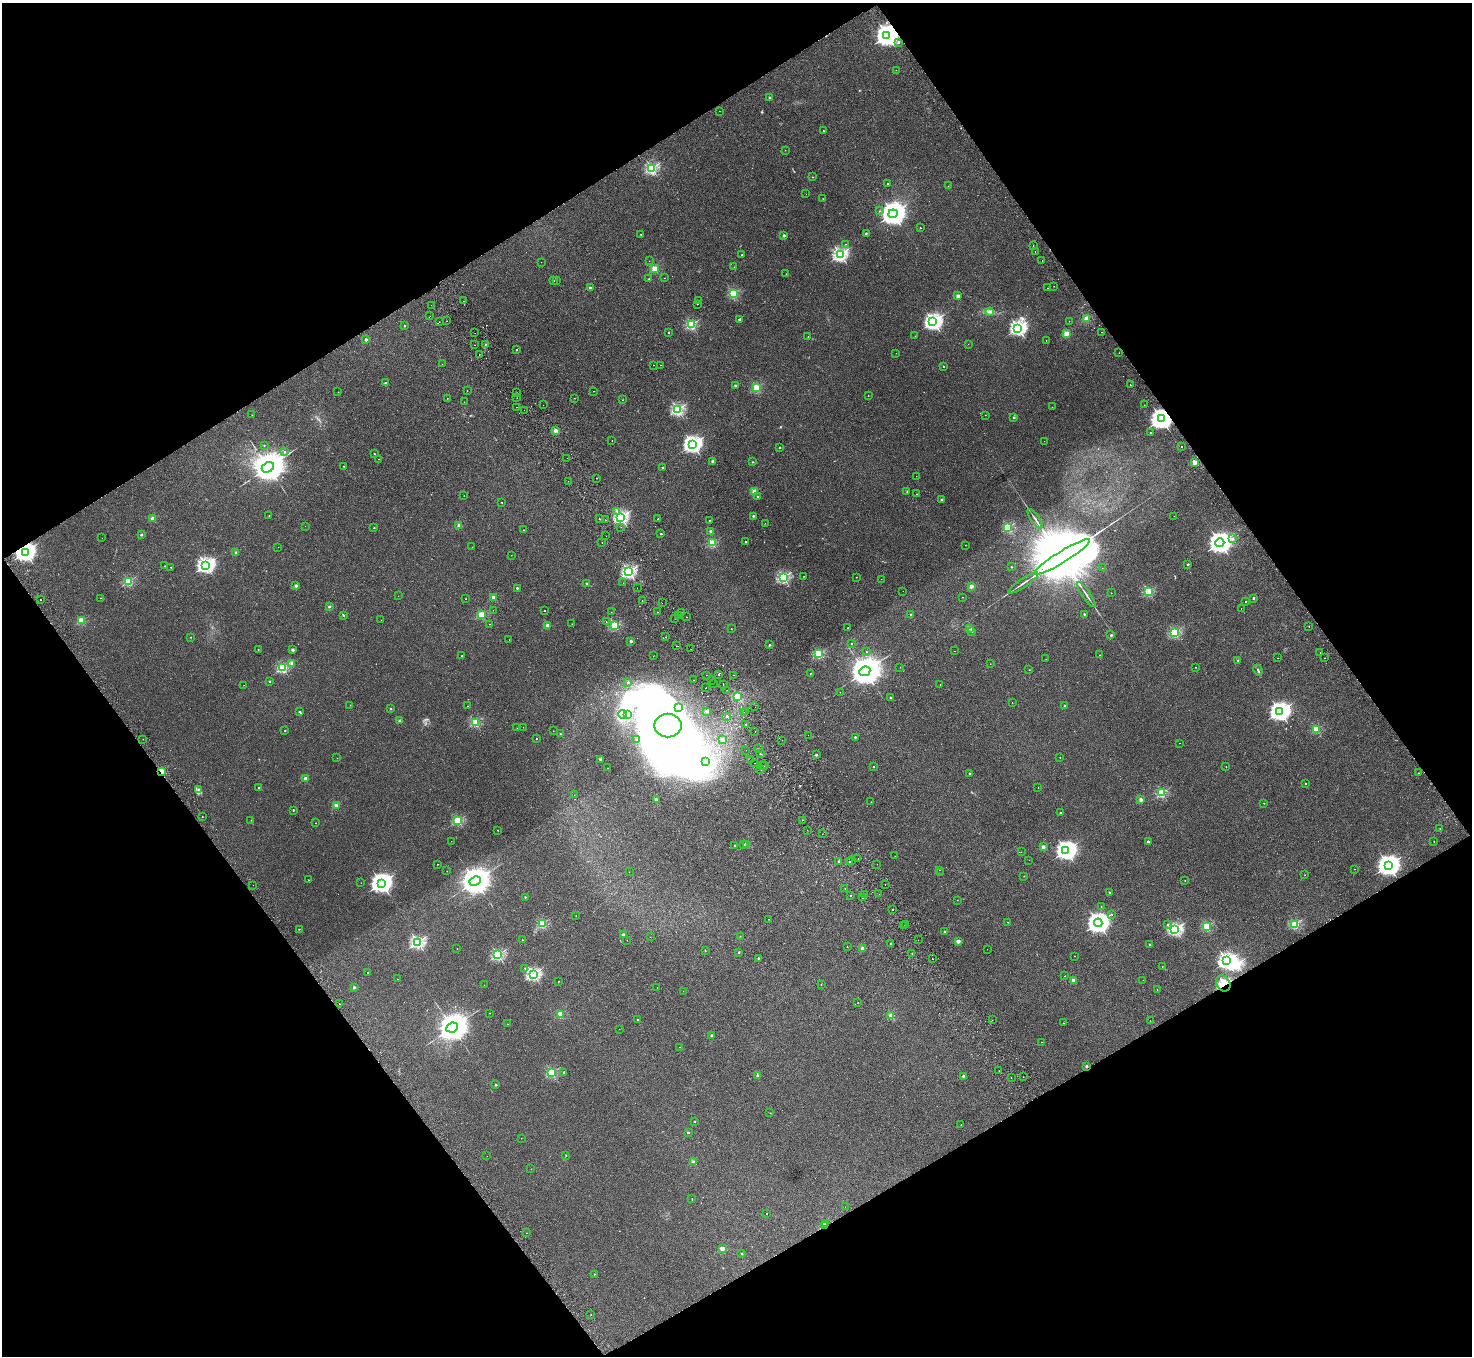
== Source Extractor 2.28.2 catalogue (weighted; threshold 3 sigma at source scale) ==
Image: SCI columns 53-5930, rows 334-5747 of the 5980 x 5944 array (HDU 1 of 3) = the unmasked area's bounding box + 8 px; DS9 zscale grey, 4 x 4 block average (1 PNG px = mean of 4 x 4 image px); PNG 1474 x 1358 px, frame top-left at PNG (2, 3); each listed source drawn as its Kron ellipse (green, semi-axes under 4 px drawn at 4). Shown black and unused: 48% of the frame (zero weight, under 2 of 3 exposures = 3% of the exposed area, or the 3 px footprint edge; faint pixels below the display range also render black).
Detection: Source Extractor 2.28.2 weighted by HDU 2 'WHT'. Background 0.0219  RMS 0.0068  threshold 0.0305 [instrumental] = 3 sigma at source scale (4.5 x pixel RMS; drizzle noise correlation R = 1.50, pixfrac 1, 0.05/0.05 arcsec/px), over >= 5 px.
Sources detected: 516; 6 too faint to see at this stretch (4 x 4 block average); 12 inside a brighter object's white glare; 13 cosmic-ray / hot-pixel residue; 1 long thin detection or spike segment (spike, bleed or trail) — neither listed nor drawn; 4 coinciding with a brighter row at this scale — not listed separately; the other 480 listed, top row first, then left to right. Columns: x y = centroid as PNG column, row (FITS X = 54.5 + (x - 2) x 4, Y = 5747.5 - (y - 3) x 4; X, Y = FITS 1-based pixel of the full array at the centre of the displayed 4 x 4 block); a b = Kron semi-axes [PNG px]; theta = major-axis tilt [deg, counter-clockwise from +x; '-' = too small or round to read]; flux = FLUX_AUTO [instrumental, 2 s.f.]
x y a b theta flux
887 35 4 3 - 3800
898 42 2 2 - 11
896 70 2 2 - 1
770 98 2 2 - 37
719 111 2 2 - 1
823 131 2 2 - 3.5
785 150 2 2 - 1.1
651 168 2 2 - 570
812 177 2 2 - 1.5
888 184 2 2 - 2.9
948 186 2 2 - 0.77
806 194 2 2 - 0.54
823 199 2 2 - 0.85
879 211 2 2 - 3.6
893 214 5 4 - 4900
920 228 2 2 - 4.2
866 233 2 2 - 4.5
641 234 2 2 - 2.5
784 235 2 2 - 35
846 244 2 2 - 1.4
1033 245 2 2 - 0.86
1035 251 2 2 - 1.3
840 254 2 2 - 930
742 255 2 2 - 3.2
1042 260 2 2 - 0.81
649 261 2 2 - 1.4
541 262 2 2 - 1.3
734 267 2 2 - 3.4
655 269 2 2 - 190
786 274 2 2 - 0.84
664 278 2 2 - 1.1
649 279 2 2 - 1.1
554 281 2 2 - 1.1
557 281 2 2 - 0.57
1054 286 2 2 - 0.74
590 288 2 2 - 29
1048 288 2 2 - 0.66
733 293 2 2 - 310
958 296 2 2 - 62
699 300 2 2 - 0.6
463 301 2 2 - 1.7
697 304 2 2 - 2.4
431 305 2 2 - 1.5
990 312 4 3 - 7.8
430 316 2 2 - 250
1086 319 2 2 - 160
740 320 4 3 - 6
447 321 2 2 - 3
1069 321 2 2 - 2.6
439 322 2 2 - 2.5
933 322 3 3 - 1600
691 325 2 2 - 390
404 326 2 2 - 13
1018 328 3 2 - 1200
669 332 2 2 - 6.3
1102 332 2 2 - 1.6
475 333 2 2 - 1.3
1066 334 2 2 - 130
808 336 2 2 - 1.9
915 336 2 2 - 1.2
366 340 2 2 - 23
1046 340 2 2 - 0.8
968 344 2 2 - 0.86
475 345 2 2 - 2.3
485 345 3 2 - 2.8
516 350 2 2 - 5.6
896 353 2 2 - 0.68
1119 353 2 2 - 1.2
479 355 2 2 - 7.4
442 364 2 2 - 1.2
653 365 2 2 - 1
660 365 2 2 - 1.9
943 366 2 2 - 7.1
385 383 2 2 - 11
1130 385 2 2 - 4
735 386 2 2 - 14
757 387 2 2 - 240
467 390 2 2 - 0.91
594 391 2 2 - 1.3
338 392 2 2 - 0.9
517 393 2 2 - 1.6
868 395 2 2 - 2.5
447 398 2 2 - 1.5
517 398 2 2 - 1.7
574 398 2 2 - 0.81
623 400 2 2 - 0.95
464 402 2 2 - 0.8
543 405 2 2 - 2.8
1144 405 2 2 - 1.3
516 407 2 2 - 1.1
1052 407 2 2 - 0.84
677 409 2 2 - 660
524 410 2 2 - 8.1
252 415 2 2 - 2.9
985 415 2 2 - 0.66
1014 417 2 2 - 18
1161 419 4 3 - 3600
556 430 2 2 - 76
1151 433 2 2 - 9.5
612 441 2 2 - 1.3
1044 441 2 2 - 0.52
693 444 3 3 - 1800
264 445 2 2 - 5.4
1181 447 2 2 - 2
780 448 2 2 - 8.9
284 452 2 2 - 8.4
374 454 2 2 - 1.9
567 458 2 2 - 2.3
379 459 2 2 - 0.92
712 461 2 2 - 29
752 462 2 2 - 1.6
1195 462 2 2 - 100
343 466 2 2 - 1.1
268 467 6 4 29 13000
662 468 2 2 - 2.9
916 476 2 2 - 0.77
596 478 2 2 - 6.3
568 481 2 2 - 2.5
754 491 2 2 - 97
907 491 2 2 - 1.5
917 494 2 2 - 3.2
464 496 2 2 - 1.5
758 497 2 2 - 12
941 499 2 2 - 11
502 502 2 2 - 1.2
617 511 2 2 - 2
269 516 2 2 - 1.6
753 516 2 2 - 14
1174 516 2 2 - 2
621 517 2 2 - 900
153 518 2 2 - 74
600 519 2 2 - 3
658 519 2 2 - 1.9
1035 519 12 2 -55 8.8
605 520 2 2 - 0.97
709 520 2 2 - 3.6
765 523 2 2 - 0.78
459 525 2 2 - 73
305 526 2 2 - 0.64
621 527 2 2 - 1.2
1008 527 2 2 - 340
374 528 2 2 - 4.8
523 530 2 2 - 1.1
711 531 2 2 - 58
661 534 2 2 - 12
141 535 2 2 - 19
606 536 2 2 - 0.5
102 538 2 2 - 0.54
1232 539 2 2 - 11
745 541 2 2 - 3
602 543 2 2 - 4.9
712 543 2 2 - 220
1220 543 4 4 - 3700
966 545 2 2 - 3.1
278 547 2 2 - 1.2
472 547 2 2 - 0.72
25 552 4 3 - 2400
236 553 2 2 - 34
511 555 2 2 - 0.73
1062 557 32 6 32 110000
1188 564 2 2 - 12
206 565 3 3 - 1500
165 566 2 2 - 1.3
171 567 2 2 - 2.7
1012 567 2 2 - 6.7
1102 568 2 2 - 0.73
629 572 2 2 - 810
804 576 2 2 - 0.94
783 577 2 2 - 600
856 577 2 2 - 0.92
881 579 2 2 - 0.7
129 581 2 2 - 310
586 583 2 2 - 8.8
623 583 2 2 - 2.4
1023 583 18 2 34 13
296 586 2 2 - 34
971 586 2 2 - 60
517 588 2 2 - 17
637 588 2 2 - 1
903 591 2 2 - 0.96
1148 591 2 2 - 280
1111 593 2 2 - 0.66
1086 595 15 2 -56 10
398 596 2 2 - 1
962 597 2 2 - 1.4
101 598 2 2 - 9
494 598 2 2 - 98
1253 598 2 2 - 14
466 599 2 2 - 0.91
41 600 2 2 - 5.5
642 601 2 2 - 1.9
1246 601 2 2 - 6.1
662 603 2 2 - 1.1
329 607 2 2 - 21
1241 608 2 2 - 0.49
493 610 2 2 - 0.51
544 611 2 2 - 1.7
611 612 2 2 - 0.72
658 612 2 2 - 3.1
681 612 2 2 - 20
1084 614 2 2 - 11
343 615 2 2 - 2.9
481 615 2 2 - 190
678 615 2 2 - 2
911 615 2 2 - 13
686 617 2 2 - 3.6
675 618 2 2 - 0.72
381 620 2 2 - 0.69
81 621 2 2 - 180
606 622 2 2 - 2.2
489 624 2 2 - 1
572 624 2 2 - 0.74
547 625 2 2 - 63
615 625 2 2 - 320
1309 626 2 2 - 2.4
848 628 2 2 - 5.8
970 628 2 2 - 50
731 629 2 2 - 1.7
972 631 2 2 - 5.4
1174 633 2 2 - 400
1111 635 2 2 - 17
190 637 2 2 - 2.7
666 637 2 2 - 0.75
509 640 2 2 - 0.8
631 641 2 2 - 27
851 644 2 2 - 4.5
769 645 2 2 - 14
676 646 2 2 - 1
258 649 2 2 - 4.6
691 649 2 2 - 1.3
292 650 3 2 - 4.7
954 651 2 2 - 0.78
866 652 2 2 - 2.8
1320 653 2 2 - 1.8
818 654 2 2 - 300
1099 655 2 2 - 1.3
462 656 2 2 - 4.4
653 656 2 2 - 0.89
1278 658 2 2 - 1.2
1324 658 2 2 - 1.3
1046 659 2 2 - 1
1238 660 2 2 - 1.5
292 663 2 2 - 48
990 664 2 2 - 0.67
900 667 2 2 - 1.6
1195 667 2 2 - 1.5
282 668 2 2 - 380
1029 670 2 2 - 1.1
1258 670 5 2 - 4.8
865 671 6 4 25 10000
811 673 2 2 - 3.8
719 674 2 2 - 5.8
706 675 2 2 - 0.88
733 675 2 2 - 1.2
694 680 2 2 - 45
712 680 2 2 - 1.2
269 681 2 2 - 11
628 682 2 2 - 15
714 683 2 2 - 0.78
244 685 2 2 - 0.57
723 685 2 2 - 2.6
940 685 2 2 - 1
706 688 2 2 - 12
727 690 2 2 - 0.92
840 692 2 2 - 1.5
737 696 2 2 - 210
890 698 2 2 - 7.7
1012 703 2 2 - 1.2
350 705 2 2 - 0.51
467 706 2 2 - 0.75
1065 706 2 2 - 5.9
679 707 4 3 - 7.8
755 707 2 2 - 2
390 709 2 2 - 11
707 711 2 2 - 42
746 711 2 2 - 3.2
1280 711 4 3 - 2500
299 712 2 2 - 8.6
744 712 2 2 - 1
623 714 4 3 - 11
627 715 2 2 - 2.5
727 716 2 2 - 8.1
399 721 2 2 - 29
475 722 2 2 - 280
746 724 2 2 - 4.1
668 726 13 12 - 1100
523 727 2 2 - 0.73
517 728 2 2 - 0.85
1316 729 2 2 - 190
285 731 2 2 - 4.9
553 731 2 2 - 0.91
755 731 2 2 - 1
560 734 2 2 - 8.3
808 735 2 2 - 1
855 737 2 2 - 9.4
536 738 2 2 - 3.8
143 739 2 2 - 1
722 739 2 2 - 37
637 740 2 2 - 7.1
782 740 2 2 - 1.4
1179 743 2 2 - 1.6
758 749 2 2 - 0.92
746 750 2 2 - 0.81
760 754 2 2 - 4.6
816 755 2 2 - 15
1060 757 2 2 - 2.8
337 758 2 2 - 0.93
600 760 2 2 - 24
751 760 2 2 - 3.2
705 761 2 2 - 2.7
754 763 2 2 - 6.5
762 766 2 2 - 3.3
765 766 2 2 - 3.5
873 766 2 2 - 3.3
1226 766 2 2 - 1.6
607 768 2 2 - 0.92
761 770 2 2 - 0.91
161 771 2 2 - 150
969 773 2 2 - 6.8
1418 773 2 2 - 3.1
305 778 2 2 - 46
1305 783 2 2 - 5.3
1038 787 2 2 - 2.4
259 788 2 2 - 5.4
199 789 3 2 - 3.2
1161 793 2 2 - 320
574 795 2 2 - 1.8
656 799 2 2 - 34
1141 800 2 2 - 57
871 802 2 2 - 0.75
1264 803 2 2 - 2.9
336 806 2 2 - 84
293 810 2 2 - 11
1060 813 2 2 - 9.3
202 816 2 2 - 1.2
251 820 2 2 - 0.63
458 820 2 2 - 330
802 820 2 2 - 1.4
316 823 2 2 - 2.7
1440 828 2 2 - 1.4
498 830 2 2 - 4.3
807 830 2 2 - 0.71
822 834 2 2 - 0.4
451 841 2 2 - 0.65
1434 841 2 2 - 0.85
1148 842 2 2 - 19
744 844 2 2 - 1.8
747 844 2 2 - 84
734 845 2 2 - 7.5
1043 847 2 2 - 57
1066 851 4 3 - 2600
1021 852 2 2 - 0.49
895 856 2 2 - 3.6
858 858 2 2 - 2.2
851 860 2 2 - 1.6
1029 860 2 2 - 0.69
839 862 2 2 - 19
849 862 2 2 - 20
438 864 2 2 - 1.3
877 864 2 2 - 0.89
1388 865 4 3 - 3400
1354 869 2 2 - 0.72
939 870 2 2 - 0.56
447 871 2 2 - 0.86
629 872 2 2 - 1.1
940 873 2 2 - 2.6
1305 875 2 2 - 1.1
1024 876 2 2 - 3.2
308 880 2 2 - 1.8
1185 880 2 2 - 3.8
475 881 6 4 25 8500
361 883 2 2 - 0.49
381 883 4 3 - 2800
885 884 2 2 - 1.4
253 885 2 2 - 0.91
845 888 2 2 - 2.4
1109 892 2 2 - 16
864 894 2 2 - 0.89
879 894 2 2 - 1.2
851 896 2 2 - 2.9
525 897 2 2 - 9.4
863 897 2 2 - 4.1
957 900 2 2 - 0.55
1101 907 2 2 - 1.7
893 909 2 2 - 4.3
1112 914 2 2 - 2
576 916 2 2 - 0.77
769 919 2 2 - 2.7
1008 922 2 2 - 2
1098 923 4 3 - 3200
542 924 2 2 - 270
906 924 2 2 - 2.7
1168 924 2 2 - 3.4
1295 924 2 2 - 330
904 926 2 2 - 0.76
1207 926 2 2 - 270
299 929 2 2 - 1.3
1175 929 2 2 - 840
944 932 2 2 - 20
624 935 2 2 - 60
740 936 2 2 - 0.98
650 937 2 2 - 0.61
522 940 2 2 - 2.1
627 940 2 2 - 1.4
918 940 2 2 - 2.3
958 941 2 2 - 57
417 942 2 2 - 800
890 944 2 2 - 0.88
1149 944 2 2 - 11
847 947 2 2 - 1.7
457 948 2 2 - 1.2
863 949 2 2 - 70
987 949 2 2 - 0.56
705 951 2 2 - 1.3
739 952 2 2 - 8.6
912 954 2 2 - 0.98
498 955 2 2 - 560
1074 956 2 2 - 4.9
758 958 2 2 - 13
932 959 2 2 - 1.1
1227 961 3 3 - 1700
1162 967 2 2 - 1.3
525 968 2 2 - 3.8
367 973 2 2 - 2.7
533 974 2 2 - 770
1065 976 2 2 - 2.9
397 979 2 2 - 1.3
1073 980 2 2 - 46
1143 980 2 2 - 1
558 981 2 2 - 0.81
1223 983 8 6 -58 30
484 985 2 2 - 0.78
821 985 2 2 - 1.6
354 987 2 2 - 32
657 988 2 2 - 1.6
1157 990 2 2 - 1.1
683 991 2 2 - 1.3
858 1002 2 2 - 0.93
339 1004 2 2 - 1.5
490 1013 2 2 - 1.9
561 1014 2 2 - 160
891 1016 2 2 - 110
638 1020 2 2 - 8.8
992 1020 2 2 - 0.58
1150 1021 2 2 - 0.59
1063 1023 2 2 - 3.4
507 1024 2 2 - 2.2
452 1027 6 4 26 9300
619 1029 2 2 - 1.1
712 1036 2 2 - 44
1041 1042 2 2 - 1.9
680 1047 2 2 - 1.4
1087 1066 2 2 - 29
999 1071 2 2 - 1.1
564 1072 2 2 - 8.2
552 1073 2 2 - 330
758 1075 2 2 - 4.3
963 1076 2 2 - 23
1023 1077 2 2 - 0.8
1011 1078 2 2 - 7.1
496 1085 2 2 - 14
770 1113 2 2 - 0.91
694 1122 2 2 - 6.8
961 1125 2 2 - 1.3
688 1133 2 2 - 6.6
521 1138 2 2 - 1.4
487 1156 2 2 - 0.58
566 1156 2 2 - 1.4
693 1162 2 2 - 59
531 1169 2 2 - 0.55
692 1199 2 2 - 0.75
845 1207 2 2 - 0.44
766 1214 2 2 - 1.2
826 1223 2 2 - 6
824 1225 2 2 - 190
526 1233 2 2 - 0.84
722 1249 2 2 - 100
742 1254 2 2 - 6.5
594 1274 2 2 - 4.3
591 1315 2 2 - 1.5
Overlapping masked pixels (flux is a lower limit): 8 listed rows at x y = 887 35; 1161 419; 25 552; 161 771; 1223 983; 1087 1066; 826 1223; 824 1225
Diffuse or blended objects may show on this block-average render without a row.